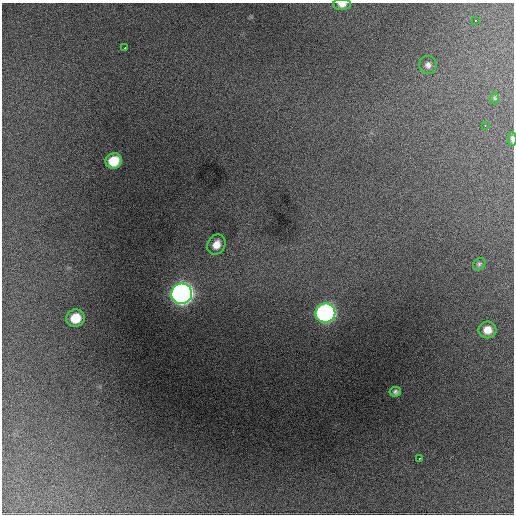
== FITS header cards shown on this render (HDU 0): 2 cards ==
NAXIS1  =                  512 / Axis length
NAXIS2  =                  512 / Axis length

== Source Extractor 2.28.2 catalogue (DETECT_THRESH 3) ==
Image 512 x 512 px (HDU 0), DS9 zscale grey, 1 PNG px = 1 image px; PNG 516 x 516 px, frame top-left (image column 1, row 512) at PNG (2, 3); each listed source drawn as its Kron ellipse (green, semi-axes under 4 px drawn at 4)
Background 2100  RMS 41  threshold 123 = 3 sigma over >= 5 px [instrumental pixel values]
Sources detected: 16; all 16 listed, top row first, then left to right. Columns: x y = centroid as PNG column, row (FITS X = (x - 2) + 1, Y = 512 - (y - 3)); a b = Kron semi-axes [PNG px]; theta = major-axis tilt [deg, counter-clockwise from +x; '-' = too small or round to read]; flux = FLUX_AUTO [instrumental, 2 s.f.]
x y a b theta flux
342 4 9 5 1 1.8e+04
475 20 3 2 - 8.2e+03
124 48 2 2 - 2.2e+03
428 65 9 8 - 1.3e+04
494 98 6 4 -88 3.2e+03
485 126 3 2 - 9.4e+03
512 139 7 3 -89 7.6e+03
114 161 8 7 - 7.7e+04
216 245 10 8 60 3.0e+04
479 264 7 5 45 5.5e+03
182 294 10 10 - 2.4e+06
325 313 10 9 - 1.1e+06
75 318 9 8 - 6.7e+04
487 330 9 8 - 3.4e+04
395 392 6 5 - 7.1e+03
419 458 3 2 - 3.1e+03
At the frame edge (FLAGS 8, measured only in part): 2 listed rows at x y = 342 4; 512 139